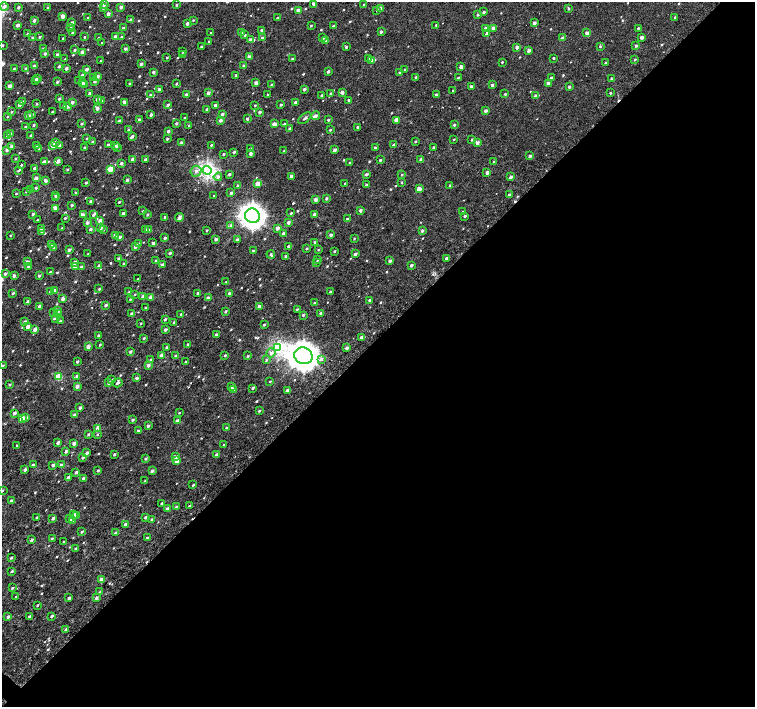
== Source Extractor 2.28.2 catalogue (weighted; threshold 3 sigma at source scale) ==
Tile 12 of 4 x 4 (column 4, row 3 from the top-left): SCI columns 4595-6099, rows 1686-3094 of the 6099 x 6099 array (HDU 1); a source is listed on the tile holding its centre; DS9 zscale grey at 2 x 2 block average (1 PNG px = mean of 2 x 2 image px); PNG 757 x 709 px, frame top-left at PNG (2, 2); each listed source drawn as its Kron ellipse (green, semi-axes under 4 px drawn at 4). Shown black and unused: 52% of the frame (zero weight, under 3 of 6 exposures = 3% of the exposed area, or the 3 px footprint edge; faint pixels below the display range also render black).
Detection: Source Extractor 2.28.2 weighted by HDU 2 'WHT'; one run over the whole footprint, this tile lists its part. Background 2.24e-04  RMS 0.0012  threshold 0.00491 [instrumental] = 3 sigma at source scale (4.09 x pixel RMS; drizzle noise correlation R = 1.36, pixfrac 0.8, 0.0396/0.0396 arcsec/px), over >= 5 px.
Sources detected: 710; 4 cosmic-ray / hot-pixel residue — neither listed nor drawn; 13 inside a brighter listed object's ellipse — not listed separately; of the other 693, all 500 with FLUX_AUTO >= 0.254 (the completeness limit of this list) listed and drawn (193 fainter detections not listed), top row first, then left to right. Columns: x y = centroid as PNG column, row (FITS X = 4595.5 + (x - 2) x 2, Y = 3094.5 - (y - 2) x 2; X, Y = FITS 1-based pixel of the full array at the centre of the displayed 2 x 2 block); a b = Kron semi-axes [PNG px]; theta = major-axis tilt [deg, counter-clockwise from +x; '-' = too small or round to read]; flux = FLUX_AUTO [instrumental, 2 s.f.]
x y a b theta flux
104 4 3 3 - 0.57
313 4 2 2 - 0.8
176 5 2 2 - 0.34
364 5 2 2 - 0.47
4 6 4 4 - 0.9
19 7 2 2 - 0.63
48 7 2 2 - 0.27
104 7 3 2 - 0.86
121 7 2 2 - 1
380 8 2 2 - 1.3
568 8 3 2 - 0.4
377 10 3 2 - 0.45
298 11 2 2 - 2.5
484 12 2 2 - 0.49
108 14 2 2 - 1.3
478 15 2 2 - 0.58
62 16 3 2 - 2
675 17 2 2 - 0.36
88 18 2 2 - 0.44
277 18 2 2 - 0.27
34 20 2 2 - 1.1
131 20 2 2 - 1.1
193 20 2 2 - 0.3
72 23 2 2 - 1
187 23 2 2 - 0.96
534 23 2 2 - 1.3
17 25 2 2 - 1.2
436 25 2 2 - 0.31
311 26 2 2 - 0.3
333 26 3 2 - 0.39
71 28 3 3 - 0.35
123 28 2 2 - 0.95
485 28 2 2 - 0.81
493 28 2 2 - 1.3
638 28 2 2 - 0.38
262 30 3 2 - 0.68
241 32 3 2 - 0.74
381 32 2 2 - 0.77
72 33 2 2 - 0.54
211 33 2 2 - 0.29
487 33 4 2 - 0.54
587 33 2 2 - 1.2
27 34 2 2 - 0.53
245 35 2 2 - 0.5
40 37 2 2 - 0.47
85 37 2 2 - 0.29
115 37 2 2 - 1.4
122 37 2 2 - 0.47
642 37 2 2 - 1.3
33 38 2 2 - 1
63 38 2 2 - 0.29
98 38 2 2 - 0.29
262 38 3 2 - 0.51
323 38 3 3 - 0.45
563 38 3 2 - 1.1
251 40 3 2 - 1.9
209 41 2 2 - 0.29
326 41 2 2 - 1.2
102 43 2 2 - 0.29
2 45 2 2 - 0.29
201 46 2 2 - 0.5
600 46 3 2 - 0.34
636 46 2 2 - 0.57
346 47 2 2 - 0.57
517 47 2 2 - 1.6
43 49 2 2 - 0.72
125 49 2 2 - 0.75
75 50 2 2 - 0.52
529 50 2 2 - 1.2
82 52 2 2 - 1.9
183 52 3 2 - 0.36
45 53 2 2 - 0.92
57 55 2 2 - 0.87
182 55 3 2 - 0.38
249 57 2 2 - 1.9
167 58 2 2 - 0.31
553 58 2 2 - 0.45
65 59 2 2 - 0.25
292 59 2 2 - 0.38
368 59 3 3 - 0.35
371 60 3 3 - 0.46
635 60 2 2 - 0.42
101 61 2 2 - 0.47
502 62 2 2 - 0.3
606 63 2 2 - 0.54
141 64 2 2 - 1
34 66 2 2 - 1.2
59 66 2 2 - 0.64
243 66 3 2 - 0.54
461 67 3 2 - 1.4
66 68 2 2 - 1.2
14 69 2 2 - 0.31
26 69 2 2 - 0.98
87 69 3 2 - 0.92
405 70 3 2 - 0.51
328 71 2 2 - 0.85
153 72 2 2 - 0.76
400 73 3 2 - 0.49
82 75 3 2 - 0.32
236 75 3 2 - 0.27
97 76 3 2 - 1.1
94 77 3 2 - 0.81
415 77 2 2 - 0.42
37 78 2 2 - 0.47
458 78 3 2 - 0.58
551 78 2 2 - 0.64
612 79 2 2 - 0.98
36 80 3 2 - 1.7
79 80 3 2 - 0.31
95 81 3 2 - 0.73
57 82 3 2 - 0.46
82 82 2 2 - 1.9
256 83 2 2 - 1.2
548 83 2 2 - 1.1
84 84 3 3 - 0.35
129 84 2 2 - 0.35
176 84 3 2 - 0.28
271 84 2 2 - 0.41
492 85 2 2 - 1
9 86 2 2 - 1.7
471 86 2 2 - 0.65
569 87 2 2 - 0.57
159 89 2 2 - 0.64
304 89 2 2 - 0.95
453 90 2 2 - 0.32
342 92 2 2 - 1.6
90 93 2 2 - 0.76
208 93 2 2 - 1.1
610 93 2 2 - 0.35
331 94 2 2 - 0.68
505 94 2 2 - 0.34
151 95 3 3 - 0.63
186 95 2 2 - 1.2
268 95 2 2 - 0.28
322 95 2 2 - 0.48
436 95 2 2 - 0.61
536 96 3 2 - 1.2
59 99 2 2 - 0.6
97 99 2 2 - 1.4
349 100 2 2 - 0.66
101 101 2 2 - 0.5
22 102 3 2 - 0.58
72 102 3 2 - 0.88
125 102 3 2 - 1.2
295 102 2 2 - 1
20 104 3 2 - 0.85
37 104 3 3 - 0.28
64 105 2 2 - 0.45
168 105 3 2 - 0.51
215 105 2 2 - 0.95
255 105 2 2 - 0.28
281 105 2 2 - 0.49
68 106 3 2 - 1.4
97 108 3 3 - 1
207 109 2 2 - 1.1
485 111 2 2 - 1.1
11 112 3 2 - 0.3
52 112 2 2 - 0.44
260 112 2 2 - 0.84
222 114 3 2 - 0.79
31 115 3 2 - 0.8
151 115 2 2 - 0.91
8 116 2 2 - 0.3
28 116 2 2 - 1.4
315 116 4 3 - 1.1
185 118 2 2 - 0.48
305 118 8 3 37 0.46
247 119 2 2 - 0.73
139 120 2 2 - 1.9
220 120 2 2 - 1.3
328 120 2 2 - 0.56
396 120 4 2 - 2.4
119 121 2 2 - 0.78
176 123 2 2 - 0.51
82 124 2 2 - 0.48
274 124 3 2 - 2.3
284 124 2 2 - 0.65
34 125 2 2 - 0.43
189 125 3 2 - 0.27
454 125 2 2 - 0.49
25 127 2 2 - 0.27
358 127 2 2 - 0.59
290 129 2 2 - 0.89
129 130 2 2 - 0.97
330 130 2 2 - 0.33
168 131 2 2 - 0.89
11 134 3 3 - 0.41
31 135 2 2 - 0.7
7 136 3 2 - 0.93
132 136 3 2 - 0.7
87 138 2 2 - 0.29
167 139 2 2 - 0.47
454 139 2 2 - 0.27
472 139 2 2 - 0.62
415 141 2 2 - 0.3
55 142 3 3 - 0.6
93 142 2 2 - 0.77
181 142 2 2 - 0.76
477 143 3 2 - 1.1
53 145 3 2 - 3.8
59 145 2 2 - 0.7
108 145 3 2 - 0.55
115 145 2 2 - 1.2
211 145 2 2 - 0.42
394 145 2 2 - 1
12 146 2 2 - 1.4
36 146 2 2 - 1
84 147 2 2 - 0.35
117 147 2 2 - 0.44
434 147 2 2 - 0.4
375 148 3 2 - 0.54
39 149 2 2 - 0.66
250 149 2 2 - 1.2
7 150 2 2 - 0.76
334 150 2 2 - 1.2
284 151 3 2 - 0.31
234 152 2 2 - 0.55
250 153 3 2 - 1.1
223 154 2 2 - 0.46
530 156 3 2 - 0.86
16 159 2 2 - 0.3
132 159 2 2 - 1.2
146 160 2 2 - 1.2
380 160 2 2 - 0.39
421 160 2 2 - 1.7
58 161 4 3 - 0.73
44 162 3 2 - 0.88
494 162 2 2 - 0.75
121 163 2 2 - 0.8
350 163 2 2 - 0.32
21 165 2 2 - 0.34
34 168 2 2 - 0.84
67 169 2 2 - 0.35
110 169 3 2 - 5.3
207 170 4 4 - 65
18 171 2 2 - 0.26
196 171 6 5 - 1
487 172 2 2 - 1.1
229 174 2 2 - 0.64
366 174 3 2 - 0.61
402 175 2 2 - 0.36
291 176 2 2 - 1.2
218 177 4 4 - 0.75
510 177 3 2 - 1
36 178 2 2 - 1.2
45 180 3 2 - 1.1
127 180 2 2 - 0.72
402 182 2 2 - 0.26
86 183 2 2 - 0.53
345 183 2 2 - 0.31
258 184 3 2 - 4
366 185 2 2 - 0.68
450 185 2 2 - 0.35
238 186 2 2 - 1.1
36 188 3 3 - 0.39
419 189 3 2 - 3.1
30 190 3 2 - 0.35
26 192 3 2 - 0.29
76 192 2 2 - 0.32
16 193 2 2 - 0.36
231 193 2 2 - 0.85
509 194 2 2 - 0.38
56 195 3 2 - 0.95
214 196 2 2 - 0.32
55 198 3 3 - 0.26
326 198 3 2 - 0.48
316 200 2 2 - 2
91 201 2 2 - 1.1
119 202 2 2 - 0.35
72 205 2 2 - 0.68
55 208 2 2 - 2
360 210 2 2 - 0.92
143 211 3 2 - 0.25
463 212 2 2 - 0.42
123 213 2 2 - 0.82
291 213 2 2 - 0.4
33 214 2 2 - 0.71
147 214 2 2 - 0.45
314 214 2 2 - 1.2
83 215 3 3 - 1.1
93 215 3 2 - 0.47
252 216 7 7 - 170
465 216 2 2 - 0.49
165 217 2 2 - 0.63
65 218 3 2 - 0.3
179 218 4 3 - 1.2
347 219 2 2 - 1.1
37 220 2 2 - 0.29
100 221 3 2 - 1.3
288 222 2 2 - 0.99
87 223 2 2 - 0.99
231 225 3 3 - 0.41
101 227 2 2 - 1.7
42 228 2 2 - 1.8
62 228 3 2 - 0.3
277 228 2 2 - 1.5
90 229 2 2 - 0.71
148 229 3 2 - 0.42
103 230 3 3 - 0.28
146 230 2 2 - 1
207 230 2 2 - 0.37
42 231 3 2 - 0.55
422 231 3 2 - 0.59
283 233 2 2 - 0.74
10 235 2 2 - 0.38
115 235 3 2 - 2
331 235 2 2 - 1.1
120 237 3 3 - 0.56
165 238 2 2 - 0.69
354 238 2 2 - 0.27
216 239 2 2 - 1
237 240 2 2 - 1.2
315 242 2 2 - 0.71
153 243 2 2 - 0.91
138 244 3 2 - 0.74
52 245 3 3 - 0.69
135 246 2 2 - 0.91
288 246 2 2 - 0.42
54 247 2 2 - 1.3
307 249 3 2 - 0.31
318 249 2 2 - 0.27
69 250 2 2 - 1.1
253 251 2 2 - 0.73
334 251 3 2 - 0.31
170 253 2 2 - 0.43
88 254 2 2 - 0.27
271 254 4 2 - 0.52
355 254 2 2 - 0.8
286 256 2 2 - 0.85
446 258 2 2 - 0.58
119 259 2 2 - 0.78
318 259 3 2 - 0.29
156 261 2 2 - 1.1
390 261 3 3 - 0.54
27 262 2 2 - 1.5
74 262 2 2 - 1.2
316 262 2 2 - 0.38
124 264 2 2 - 0.87
99 265 3 2 - 0.37
162 265 2 2 - 0.72
411 265 2 2 - 0.79
28 266 3 3 - 0.5
75 267 3 3 - 0.72
81 267 3 3 - 0.5
51 272 2 2 - 0.76
5 274 2 2 - 0.83
14 276 2 2 - 1.1
39 276 2 2 - 0.79
138 279 2 2 - 0.32
226 282 2 2 - 0.43
99 289 2 2 - 0.29
55 290 3 2 - 1
50 292 2 2 - 0.91
129 292 3 2 - 0.35
330 292 2 2 - 0.76
13 293 2 2 - 0.45
198 293 2 2 - 0.96
229 293 2 2 - 0.76
135 294 2 2 - 0.27
143 296 2 2 - 1
150 297 3 2 - 1.2
208 298 3 2 - 1.6
63 299 2 2 - 1.7
130 299 2 2 - 0.27
369 300 2 2 - 0.48
28 302 2 2 - 1.3
314 303 3 2 - 0.27
106 305 2 2 - 0.81
39 306 3 2 - 1.1
259 306 2 2 - 0.9
146 308 2 2 - 0.64
297 309 3 2 - 0.28
57 311 3 2 - 2.5
225 311 3 2 - 0.46
54 312 2 2 - 0.54
321 313 3 2 - 0.62
58 314 3 3 - 0.32
132 314 2 2 - 1.7
181 314 2 2 - 0.32
303 315 3 2 - 0.37
55 318 4 3 - 0.32
165 319 2 2 - 0.53
25 321 3 3 - 0.46
60 321 2 2 - 0.76
174 322 3 2 - 0.3
141 323 2 2 - 0.31
264 325 2 2 - 0.4
28 326 2 2 - 1.5
165 329 2 2 - 0.91
35 330 3 2 - 1.3
216 334 2 2 - 0.86
99 335 2 2 - 0.89
144 338 3 2 - 0.39
362 338 3 2 - 1.6
188 344 2 2 - 0.69
100 345 3 2 - 0.27
88 347 2 2 - 1.2
167 347 2 2 - 0.76
278 347 3 3 - 33
347 348 2 2 - 1.2
130 352 2 2 - 0.62
271 353 5 4 - 0.92
161 355 2 2 - 2
225 355 2 2 - 0.49
176 356 2 2 - 0.65
248 356 3 2 - 0.34
303 356 9 8 - 340
151 359 2 2 - 0.45
321 359 4 3 - 0.72
266 360 4 3 - 0.4
77 362 2 2 - 0.62
186 362 2 2 - 0.73
3 365 2 2 - 0.42
148 365 2 2 - 1.2
77 376 3 2 - 0.98
59 377 3 3 - 9.1
137 378 3 2 - 0.5
112 380 3 2 - 0.48
270 381 2 2 - 0.28
109 383 3 2 - 0.49
117 383 5 2 - 0.55
10 384 2 2 - 0.44
77 386 3 2 - 1.3
231 387 3 2 - 1.1
253 388 3 2 - 0.51
234 390 2 2 - 1.6
287 390 2 2 - 0.89
80 408 2 2 - 0.69
259 411 3 2 - 0.36
179 412 2 2 - 0.3
15 413 3 2 - 0.87
75 415 2 2 - 1.4
22 418 2 2 - 3.6
26 418 3 2 - 0.8
133 420 2 2 - 0.53
177 420 3 2 - 0.68
148 426 3 2 - 0.65
98 428 4 2 - 2.3
226 428 3 2 - 0.26
138 431 2 2 - 0.53
88 434 3 3 - 0.41
97 434 3 2 - 0.25
58 443 3 2 - 0.87
74 443 2 2 - 1.6
224 445 3 2 - 0.54
17 446 2 2 - 0.35
66 452 2 2 - 1
87 453 3 2 - 0.69
114 454 2 2 - 0.41
216 455 3 2 - 0.78
83 457 3 2 - 0.51
176 457 2 2 - 1.4
146 458 3 2 - 0.49
177 461 2 2 - 2.1
33 465 2 2 - 1.1
53 465 2 2 - 0.86
61 465 3 2 - 0.79
25 470 3 2 - 0.76
98 470 3 2 - 0.36
152 471 2 2 - 0.92
76 472 3 2 - 0.55
68 478 2 2 - 1.6
83 478 3 2 - 0.64
145 481 3 2 - 0.32
193 485 2 2 - 0.27
2 490 2 2 - 0.47
11 501 2 2 - 1.2
162 503 2 2 - 0.53
189 506 2 2 - 0.33
176 507 3 2 - 0.56
167 509 2 2 - 1.2
74 514 4 3 - 0.47
76 515 3 2 - 1
36 517 3 2 - 0.29
146 517 2 2 - 0.69
53 518 3 2 - 0.69
70 519 2 2 - 1.3
72 520 3 2 - 1.4
152 520 3 2 - 0.82
125 525 2 2 - 1.3
82 532 2 2 - 0.42
115 532 3 2 - 0.5
52 538 3 2 - 0.3
147 538 3 2 - 0.47
32 540 2 2 - 0.6
64 542 3 2 - 0.33
75 548 3 2 - 0.26
11 558 2 2 - 0.45
12 571 3 2 - 0.32
101 579 2 2 - 1.2
12 588 3 2 - 0.29
100 592 3 2 - 0.37
16 596 2 2 - 0.31
69 598 2 2 - 1
96 598 3 2 - 0.71
37 605 2 2 - 0.3
29 616 2 2 - 0.59
52 616 3 2 - 0.59
8 617 2 2 - 0.9
66 629 2 2 - 0.74
Isophote crosses this tile's border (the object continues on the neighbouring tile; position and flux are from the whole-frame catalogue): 2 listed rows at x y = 2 45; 2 490